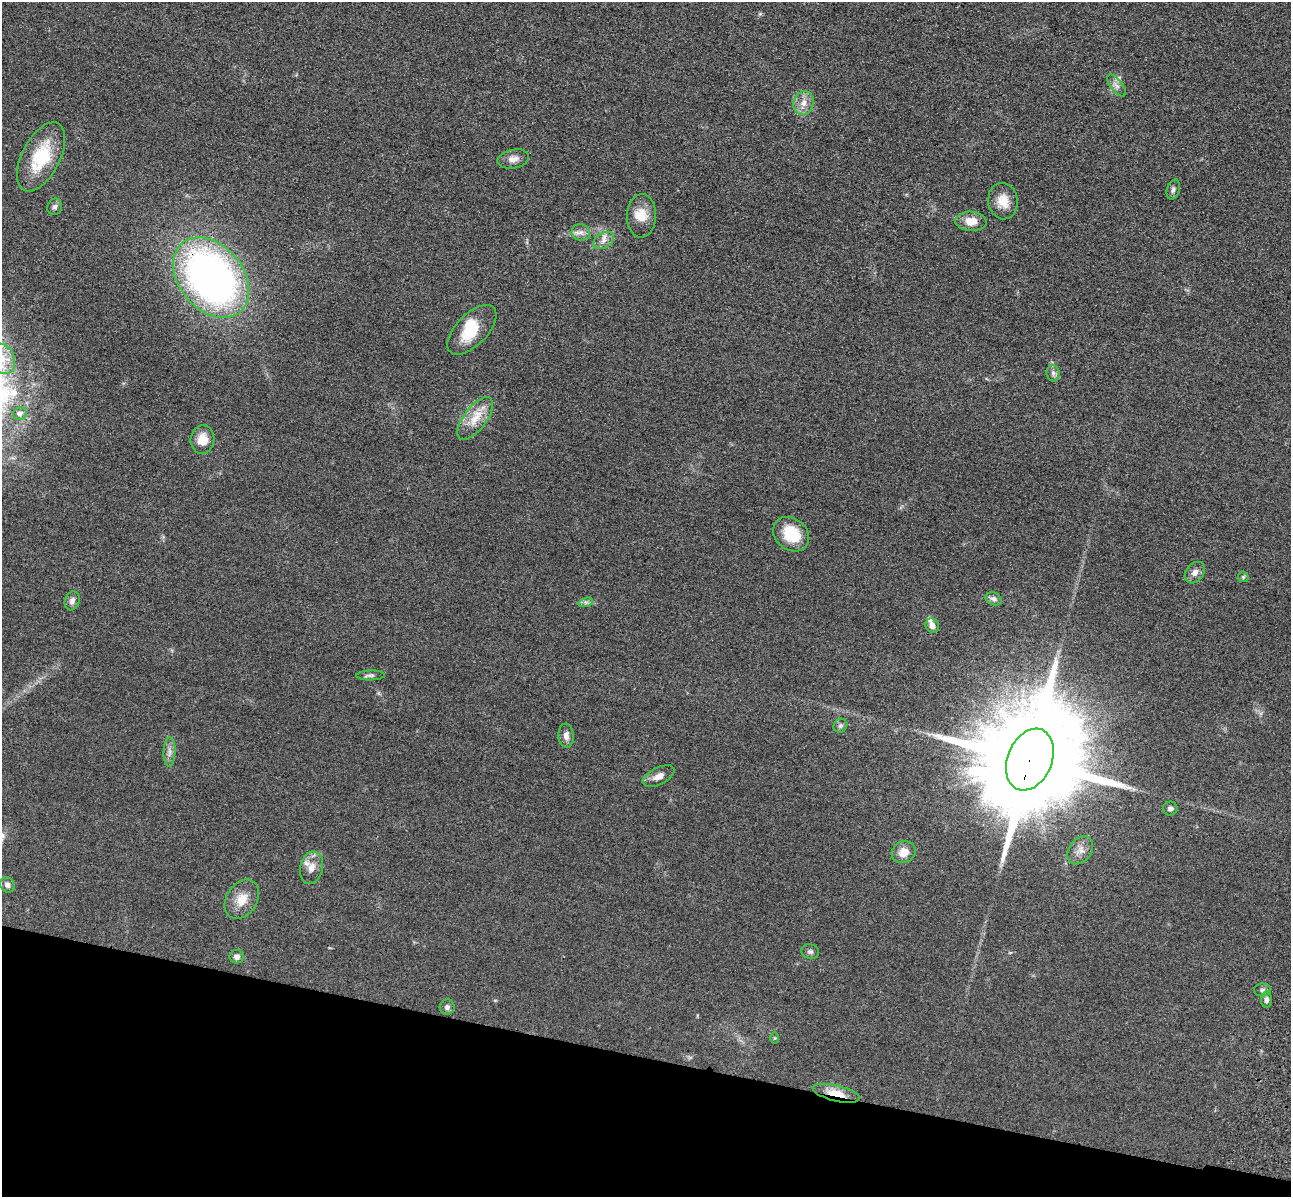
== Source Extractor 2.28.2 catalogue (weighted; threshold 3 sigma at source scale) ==
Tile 15 of 4 x 4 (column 3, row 4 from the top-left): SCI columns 2751-4039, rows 396-1590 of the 5350 x 5365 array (HDU 1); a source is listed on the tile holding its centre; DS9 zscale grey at full resolution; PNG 1293 x 1199 px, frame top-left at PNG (2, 2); each listed source drawn as its Kron ellipse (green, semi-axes under 4 px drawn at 4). Shown black and unused: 12% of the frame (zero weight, under 3 of 4 exposures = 9% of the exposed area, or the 3 px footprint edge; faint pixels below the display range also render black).
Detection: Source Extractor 2.28.2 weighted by HDU 2 'WHT'; one run over the whole footprint, this tile lists its part. Background 0.0476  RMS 0.0084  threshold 0.0377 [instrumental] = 3 sigma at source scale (4.5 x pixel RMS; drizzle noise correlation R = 1.50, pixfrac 1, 0.05/0.05 arcsec/px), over >= 5 px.
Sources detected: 46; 1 inside a brighter object's white glare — neither listed nor drawn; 1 inside a brighter listed object's ellipse — not listed separately; the other 44 listed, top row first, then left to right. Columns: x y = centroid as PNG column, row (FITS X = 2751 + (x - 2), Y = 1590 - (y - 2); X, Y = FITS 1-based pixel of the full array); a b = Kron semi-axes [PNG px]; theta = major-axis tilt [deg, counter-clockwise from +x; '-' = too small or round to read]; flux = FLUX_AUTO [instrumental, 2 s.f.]
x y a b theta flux
1116 85 13 6 -53 3.8
803 103 12 10 67 7.2
41 157 37 19 63 39
513 159 16 9 11 5.9
1173 189 10 6 73 2.4
1003 201 18 15 -83 12
55 207 8 7 - 2.5
642 216 22 14 88 13
971 221 16 9 -3 12
581 232 9 8 - 4.1
603 240 11 7 31 4.7
211 277 45 32 -50 410
472 330 31 15 45 24
2 359 16 12 -62 14
1053 373 8 6 -89 2.3
20 414 7 6 - 3.7
475 418 25 11 53 14
202 439 14 12 83 11
791 534 19 15 -41 27
1195 573 12 8 50 4.6
1243 577 5 5 - 1.1
993 599 8 6 -22 2.9
72 601 9 7 73 3.5
586 602 7 4 18 1.8
932 625 7 6 - 4.5
371 675 14 5 1 2.4
840 726 7 6 - 1.9
566 736 12 7 -86 4.4
170 752 15 6 88 4.2
1030 760 32 22 67 32000
658 776 17 8 27 6.1
1170 808 7 7 - 2.8
1080 850 15 11 54 6.6
904 852 12 10 28 9.4
311 868 16 11 79 8.7
7 885 8 7 - 3.4
242 899 21 15 58 13
810 952 9 7 -14 2.4
237 957 7 7 - 3.9
1263 990 8 6 1 2.4
1266 1000 8 5 90 2.6
447 1007 7 7 - 2.6
775 1038 6 4 90 0.92
836 1093 24 8 -13 14
Overlapping masked pixels (flux is a lower limit): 3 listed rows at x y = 211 277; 1030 760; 836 1093
Isophote crosses this tile's border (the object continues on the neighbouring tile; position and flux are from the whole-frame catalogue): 1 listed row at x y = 2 359